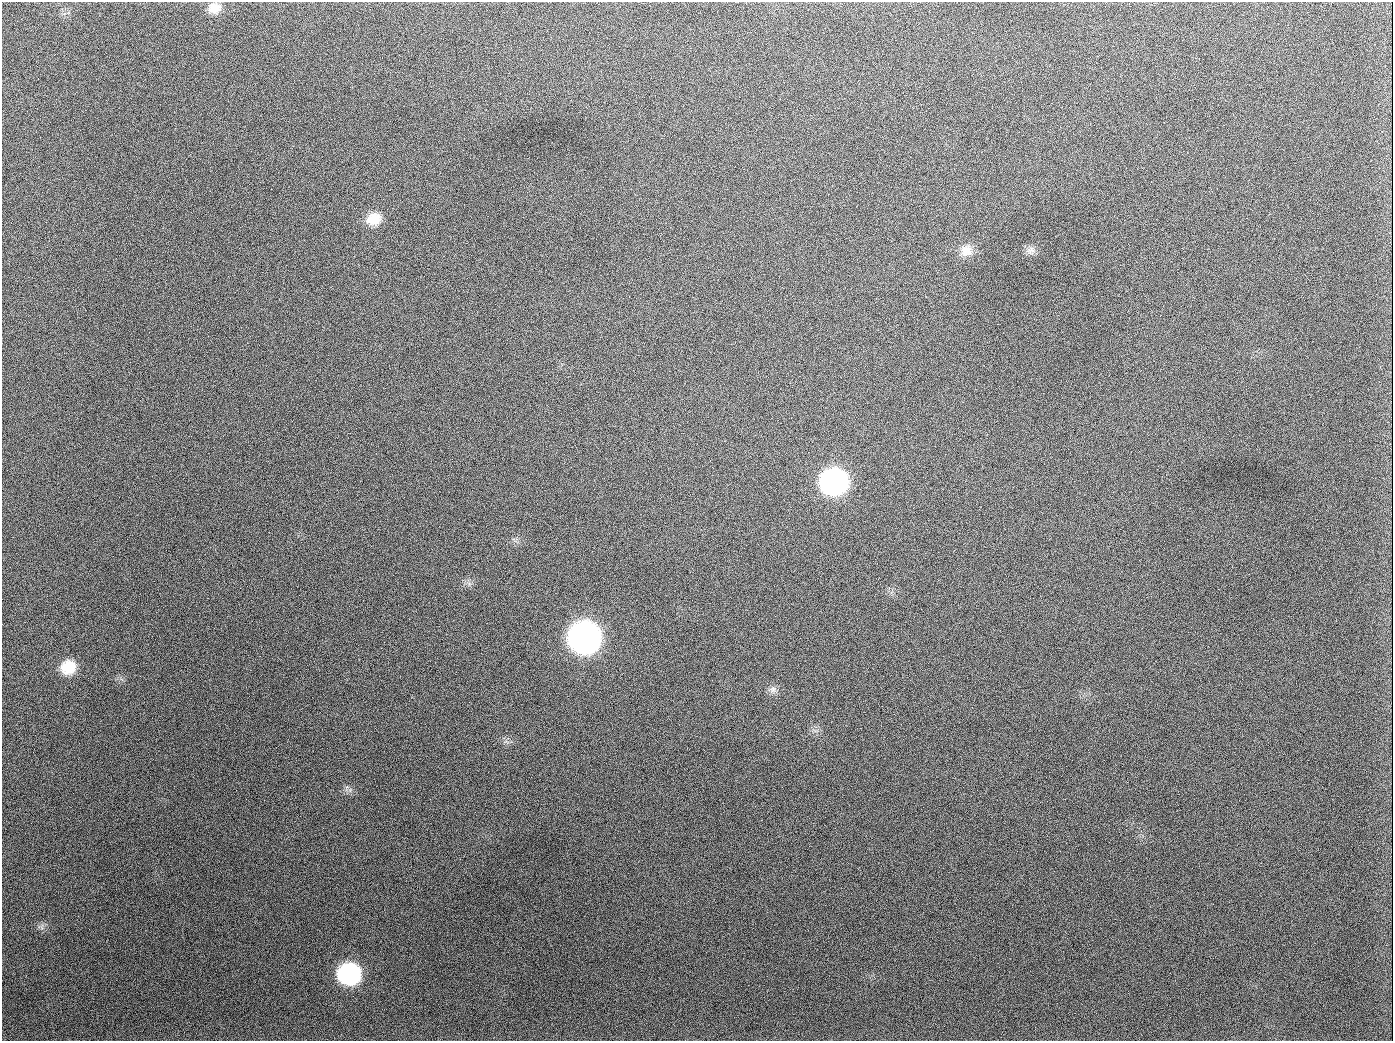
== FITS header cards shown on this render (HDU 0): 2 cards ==
NAXIS1  =                 1391
NAXIS2  =                 1039

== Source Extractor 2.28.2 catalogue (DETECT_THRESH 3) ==
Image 1391 x 1039 px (HDU 0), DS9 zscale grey, 1 PNG px = 1 image px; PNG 1395 x 1043 px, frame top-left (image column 1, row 1039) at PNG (2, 2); no overlay
Background 1930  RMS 80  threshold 240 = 3 sigma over >= 5 px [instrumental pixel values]
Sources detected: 12; all 12 listed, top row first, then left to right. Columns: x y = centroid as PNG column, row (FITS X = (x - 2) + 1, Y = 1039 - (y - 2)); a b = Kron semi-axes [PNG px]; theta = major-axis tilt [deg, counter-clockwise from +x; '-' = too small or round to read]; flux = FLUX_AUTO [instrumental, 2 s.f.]
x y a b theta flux
214 8 15 12 7 6.4e+04
189 126 2 2 - 6.2e+03
373 219 17 14 24 9.6e+04
967 250 17 14 72 6.6e+04
1031 251 11 11 - 3.1e+04
654 407 2 2 - 3.6e+03
834 482 18 16 5 1.8e+06
584 638 19 17 7 4.0e+06
68 667 17 15 22 1.4e+05
772 689 10 8 11 2.5e+04
349 974 17 15 -3 7.7e+05
944 1026 2 2 - 5.0e+03